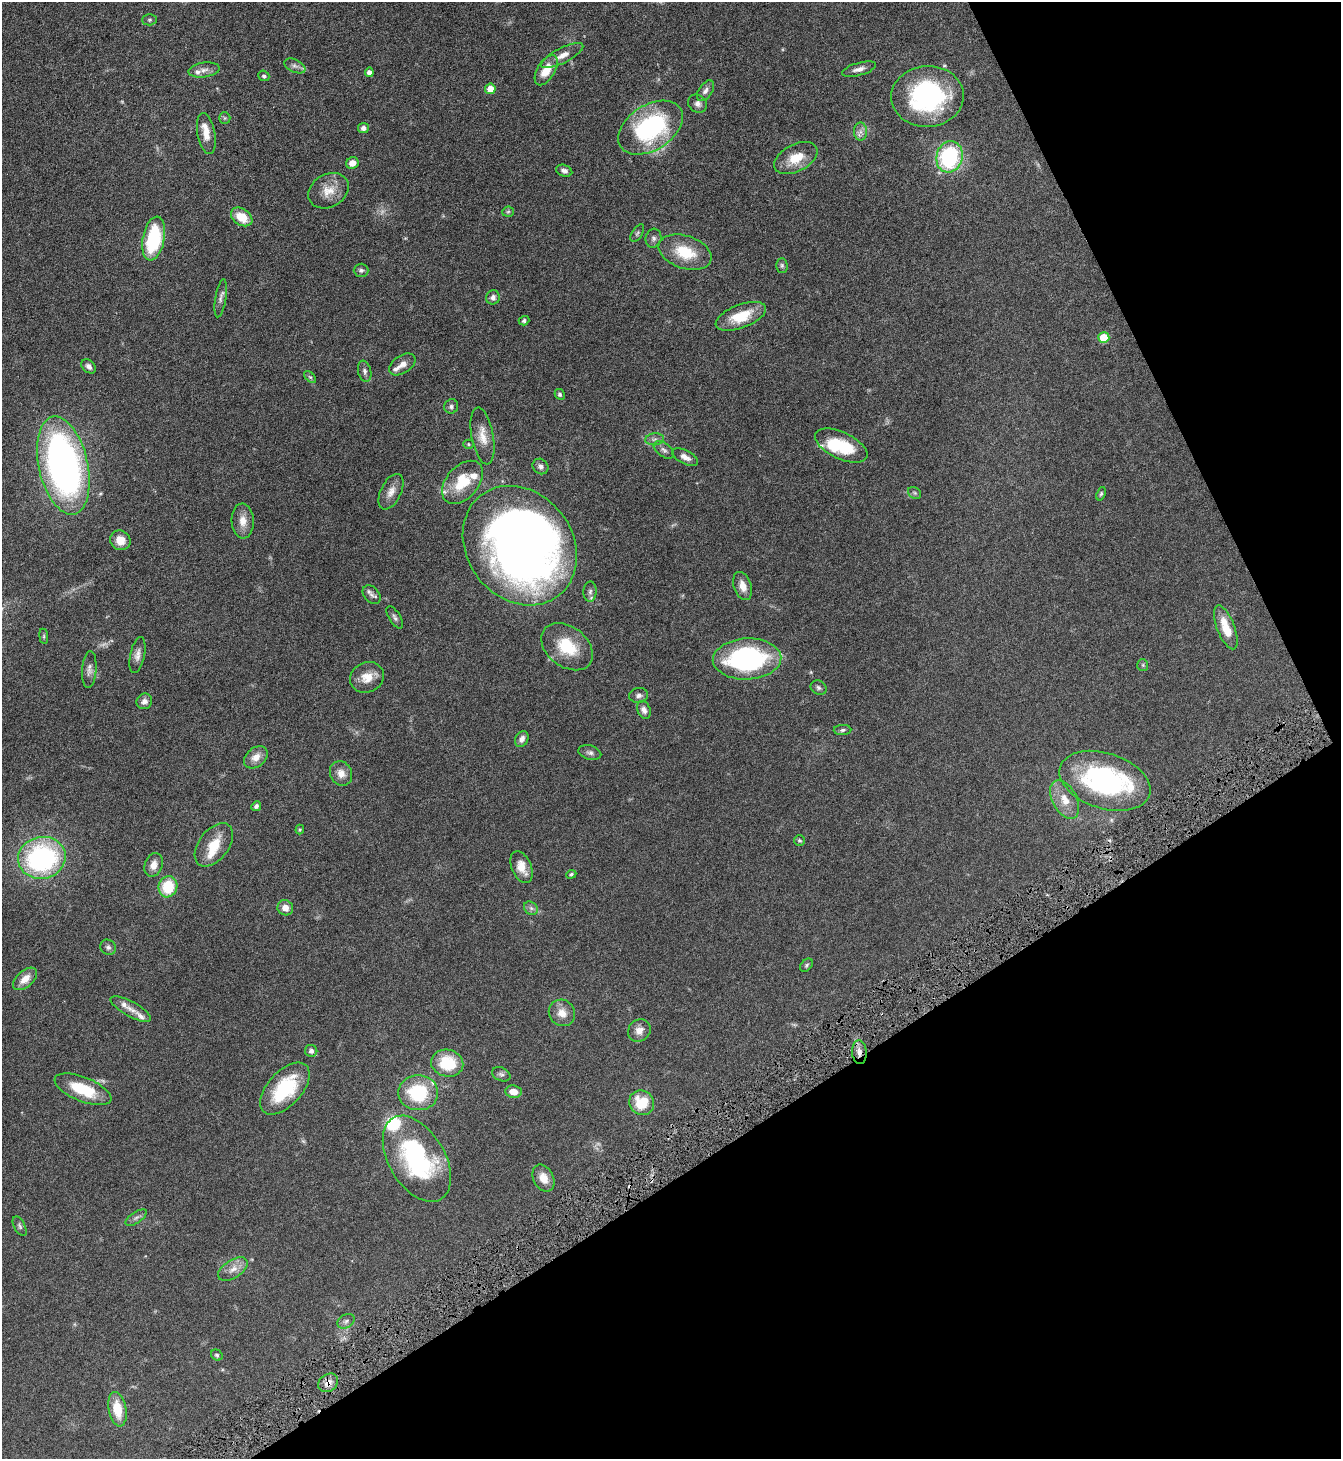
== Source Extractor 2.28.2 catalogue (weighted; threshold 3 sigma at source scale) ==
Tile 12 of 4 x 4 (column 4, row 3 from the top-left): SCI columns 4172-5510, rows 1459-2915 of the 5801 x 5832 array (HDU 1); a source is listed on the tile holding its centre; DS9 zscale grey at full resolution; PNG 1343 x 1461 px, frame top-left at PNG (2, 2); each listed source drawn as its Kron ellipse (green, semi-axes under 4 px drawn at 4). Shown black and unused: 27% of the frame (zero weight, under 4 of 8 exposures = <1% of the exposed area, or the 3 px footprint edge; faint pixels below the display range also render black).
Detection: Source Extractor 2.28.2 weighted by HDU 2 'WHT'; one run over the whole footprint, this tile lists its part. Background 0.082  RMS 0.0034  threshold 0.0137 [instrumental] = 3 sigma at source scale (4.09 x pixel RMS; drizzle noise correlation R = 1.36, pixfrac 0.8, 0.05/0.05 arcsec/px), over >= 5 px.
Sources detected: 132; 4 too faint to see at this stretch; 3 inside a brighter object's white glare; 1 cosmic-ray / hot-pixel residue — neither listed nor drawn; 10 inside a brighter listed object's ellipse — not listed separately; the other 114 listed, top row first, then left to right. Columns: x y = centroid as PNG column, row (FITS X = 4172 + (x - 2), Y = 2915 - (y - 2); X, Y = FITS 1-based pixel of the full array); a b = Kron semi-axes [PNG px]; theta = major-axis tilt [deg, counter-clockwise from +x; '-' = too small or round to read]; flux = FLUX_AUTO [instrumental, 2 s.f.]
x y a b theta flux
150 20 7 5 1 0.51
562 56 23 7 27 3
295 66 11 6 -25 1.1
859 69 17 6 16 1.8
204 70 15 7 8 1.7
546 70 17 9 58 5.2
369 72 4 4 - 1.3
264 76 6 5 - 0.58
490 89 5 5 - 4
705 91 11 6 55 1.3
927 96 36 30 3 41
698 104 10 8 -38 1.3
225 118 6 5 - 0.47
363 128 5 5 - 1.2
651 128 35 22 32 40
860 132 9 6 -90 1.3
206 134 21 9 -79 3.8
949 157 16 13 75 33
796 158 23 13 28 6.4
352 163 6 5 - 2.6
564 171 8 5 -20 1.1
328 191 21 16 31 4.9
508 212 6 5 - 0.46
242 217 11 8 -33 6.3
637 233 10 5 58 0.61
154 238 22 11 79 22
653 238 9 7 76 1
685 252 27 16 -19 10
782 265 7 5 -89 0.58
361 270 7 6 - 0.87
493 297 7 6 - 1.1
221 298 19 5 81 1.4
741 316 26 11 21 8.3
524 321 5 4 - 0.63
1104 338 5 5 - 8.8
402 364 14 9 34 2.1
89 366 8 6 -43 1.2
365 371 10 6 -77 1
310 377 7 4 -44 0.52
560 394 5 4 - 0.56
451 406 7 6 - 0.86
482 436 29 11 -80 4.3
655 439 9 6 6 1.1
468 444 5 4 - 0.41
841 445 28 13 -26 12
664 450 11 6 -35 1.2
685 457 14 6 -27 1.9
63 466 50 24 -77 130
540 466 8 7 - 1
462 482 25 16 48 10
391 492 19 10 64 2.7
915 493 7 5 -34 0.57
1101 494 7 4 69 0.49
243 521 17 11 -87 3.4
120 540 10 9 - 3.1
520 546 63 53 -52 270
743 586 14 9 -72 3
590 592 10 6 88 0.99
372 595 10 7 -47 1.2
395 617 12 6 -58 0.88
1226 627 23 9 -69 5.7
44 636 8 4 -83 0.44
567 647 29 20 -37 11
137 655 18 7 78 1.9
747 659 34 20 2 49
1143 665 6 5 - 0.42
89 669 18 7 86 1.7
367 677 17 15 26 4.2
819 688 8 6 -29 0.8
639 695 9 7 10 1.1
144 701 8 7 - 1.3
644 710 9 6 -68 1.4
843 730 9 5 2 0.65
522 739 8 6 59 1.5
590 752 12 7 -15 1
256 757 13 9 40 2.8
341 773 13 10 -64 2.7
1105 781 47 27 -18 52
1065 800 21 12 -62 4.7
256 806 5 4 - 0.79
300 830 5 3 - 0.34
800 840 5 5 - 0.48
214 845 25 15 53 6.9
42 858 24 21 11 53
154 865 12 9 69 2.5
522 867 17 9 -68 3.6
571 874 5 4 - 0.6
168 887 11 9 72 10
285 908 8 7 - 2.1
531 908 7 6 - 0.91
108 947 8 7 - 0.89
806 965 7 5 43 0.55
25 979 14 8 42 3.4
131 1009 23 7 -29 2.3
562 1013 14 12 -48 3.3
639 1030 12 10 43 2.5
311 1051 6 6 - 1.1
859 1052 12 7 -86 1.9
447 1063 16 13 -12 12
501 1074 10 6 -25 0.83
83 1089 30 12 -22 12
285 1089 31 17 47 18
514 1092 8 6 -7 2.9
418 1093 20 17 0 18
642 1103 13 12 - 8.9
417 1159 47 28 -59 44
543 1178 14 10 -63 3.3
136 1218 12 5 34 0.98
20 1226 10 5 -61 0.78
233 1269 17 9 33 2.8
346 1321 9 6 29 0.9
217 1355 6 5 - 0.53
328 1383 11 8 35 2
117 1409 17 9 -80 7
Overlapping masked pixels (flux is a lower limit): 3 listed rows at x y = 1105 781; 859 1052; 328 1383